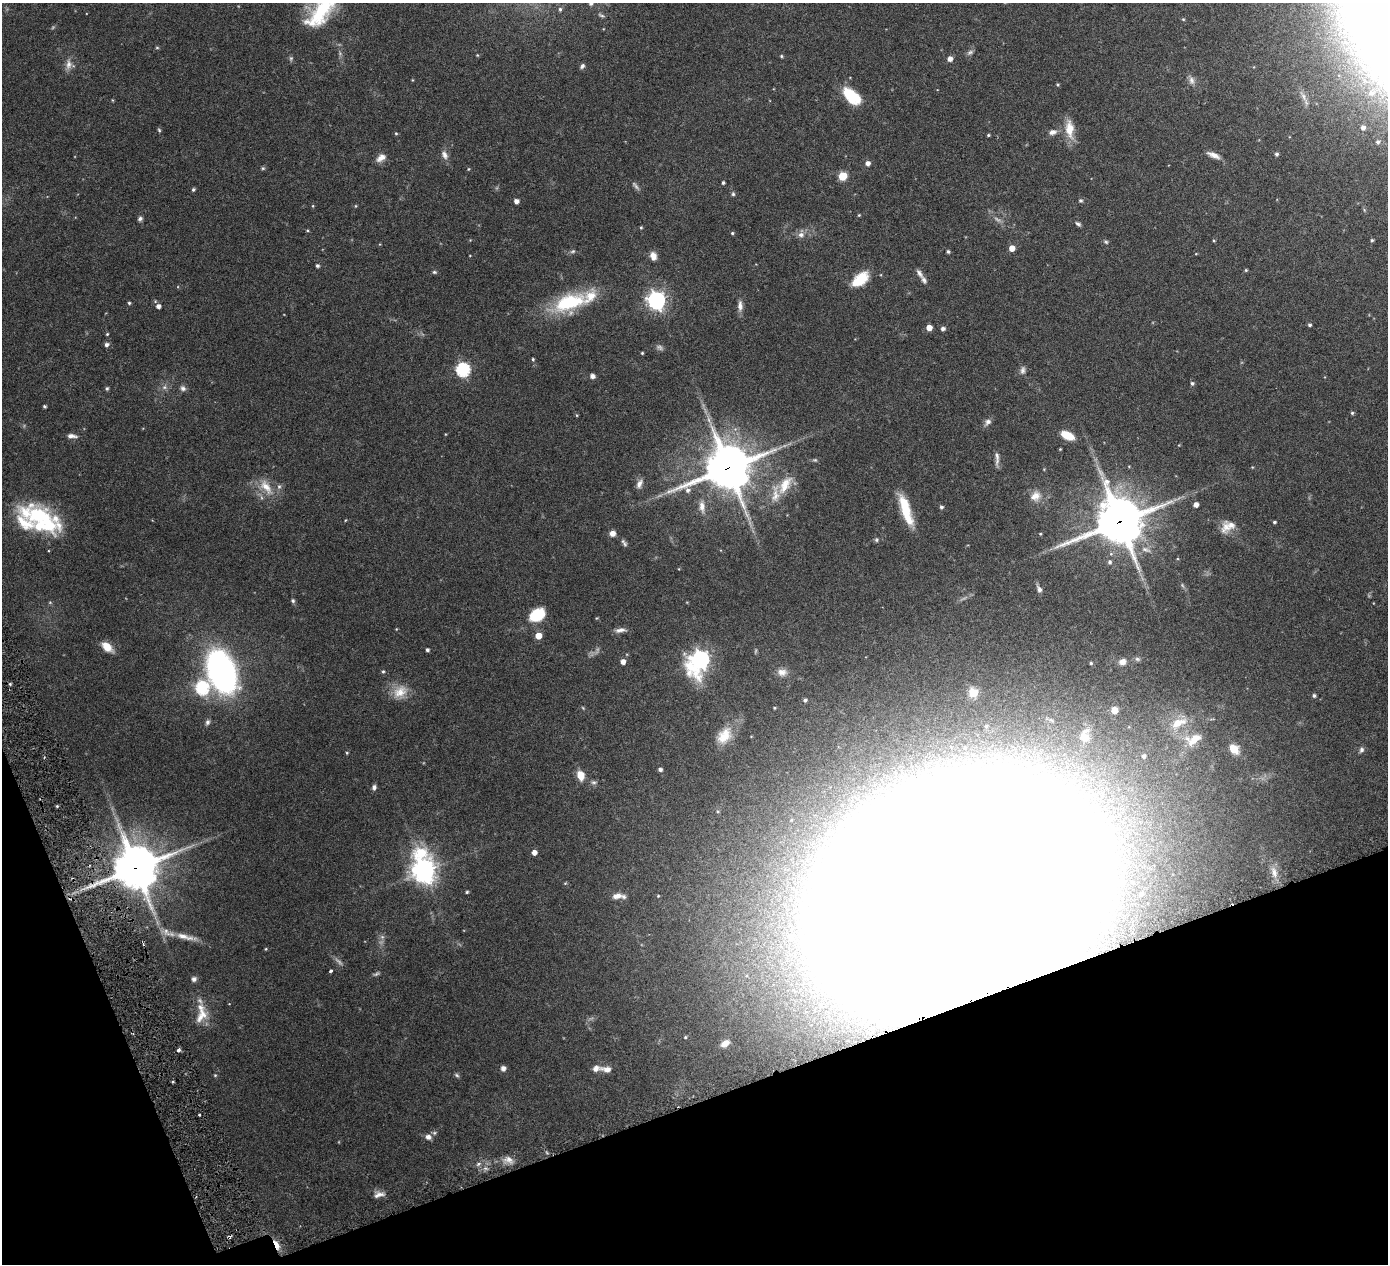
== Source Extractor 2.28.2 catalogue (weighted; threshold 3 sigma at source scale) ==
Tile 14 of 4 x 4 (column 2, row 4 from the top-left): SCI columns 1401-2786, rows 189-1450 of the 5576 x 5554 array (HDU 1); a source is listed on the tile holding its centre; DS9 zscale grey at full resolution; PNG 1390 x 1266 px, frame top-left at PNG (2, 3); no overlay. Shown black and unused: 17% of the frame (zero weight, under 3 of 6 exposures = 1% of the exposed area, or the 3 px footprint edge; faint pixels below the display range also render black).
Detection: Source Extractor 2.28.2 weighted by HDU 2 'WHT'; one run over the whole footprint, this tile lists its part. Background 0.0801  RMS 0.0034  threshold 0.0139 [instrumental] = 3 sigma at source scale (4.09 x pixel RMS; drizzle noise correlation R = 1.36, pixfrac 0.8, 0.05/0.05 arcsec/px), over >= 5 px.
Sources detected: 200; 10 too faint to see at this stretch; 1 cosmic-ray / hot-pixel residue — not listed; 15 inside a brighter listed object's ellipse — not listed separately; the other 174 listed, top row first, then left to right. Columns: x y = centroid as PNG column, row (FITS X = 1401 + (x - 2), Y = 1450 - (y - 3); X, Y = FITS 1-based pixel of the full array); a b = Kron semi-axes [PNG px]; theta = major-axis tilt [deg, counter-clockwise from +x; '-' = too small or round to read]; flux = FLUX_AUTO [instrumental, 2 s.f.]
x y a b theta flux
591 3 5 4 - 0.68
560 9 5 4 - 0.48
321 10 40 22 58 22
601 15 9 4 -18 0.51
1183 19 5 4 - 0.34
157 48 5 3 - 0.33
970 52 9 6 32 0.82
781 56 4 4 - 0.36
291 58 7 5 -71 0.55
950 59 5 5 - 1.8
69 64 15 8 84 2
582 66 7 5 52 0.73
1191 80 12 8 -77 1.4
1058 85 3 3 - 0.34
1372 93 14 11 46 4.1
851 96 22 12 -41 10
1304 97 16 7 -59 2.1
1363 127 6 5 - 1.2
1069 129 24 10 -84 5.3
159 130 5 4 - 0.42
1053 132 10 7 15 1.5
396 133 4 4 - 0.34
988 135 3 3 - 0.35
1378 142 5 5 - 0.72
1276 154 4 4 - 0.61
445 155 13 8 -68 1.6
1213 155 17 6 -22 1.9
381 158 13 8 34 2.1
868 163 5 4 - 1.4
263 168 5 4 - 0.4
468 169 4 4 - 0.28
843 176 5 5 - 11
723 183 4 3 - 0.44
193 190 5 4 - 0.48
733 194 6 5 - 0.47
516 201 4 4 - 1.5
1081 201 5 5 - 0.55
313 206 5 3 - 0.25
356 206 5 3 - 0.26
859 215 4 3 - 0.29
140 219 6 5 - 0.74
1078 224 7 4 -32 0.65
641 227 4 4 - 0.32
307 230 4 4 - 0.31
732 233 4 4 - 0.39
801 235 8 7 - 1.4
470 240 4 4 - 0.22
1372 240 4 3 - 0.43
1214 241 4 3 - 0.24
1106 242 6 5 - 0.47
1012 248 5 5 - 2.8
573 251 7 5 16 0.56
948 252 4 4 - 0.54
1196 254 4 3 - 0.2
653 256 10 7 -72 2
317 266 5 4 - 0.6
1246 270 4 4 - 0.32
434 272 6 5 - 0.48
919 273 14 5 -55 1.3
860 279 22 12 39 7.1
656 300 7 7 - 130
569 302 43 19 19 21
129 303 4 4 - 0.39
158 306 5 5 - 1.3
740 306 15 7 -89 1.7
1310 325 4 4 - 0.55
929 328 5 4 - 2.8
943 329 5 4 - 0.93
107 334 3 3 - 0.33
107 345 6 5 - 0.87
642 353 3 3 - 0.3
533 359 4 4 - 0.38
463 370 6 6 - 46
1023 370 11 7 85 1.1
592 376 5 4 - 1.5
1192 383 5 4 - 0.61
164 387 7 6 - 0.91
107 388 4 4 - 0.52
183 388 8 7 - 0.96
44 406 3 3 - 0.46
1352 413 4 4 - 0.44
988 422 9 7 45 1.3
1067 435 14 7 -26 5.1
72 436 13 5 -5 1.3
997 458 21 5 -89 1.5
815 460 6 5 - 0.48
728 468 17 15 25 1100
639 484 13 7 63 1.5
785 485 30 14 58 6.9
266 487 26 12 -52 5.2
1035 496 16 13 34 3.2
1196 505 4 4 - 1.6
702 507 17 8 -84 2.6
941 507 5 4 - 0.63
906 510 35 10 -72 10
38 515 32 28 -22 20
346 520 4 3 - 0.22
1120 521 17 16 - 1200
1274 522 4 3 - 0.47
1226 527 18 13 78 3.3
612 533 7 7 - 1.5
1040 534 4 3 - 0.26
877 540 6 6 - 0.52
624 543 12 5 -56 0.79
1110 562 6 5 - 0.69
1039 589 9 5 -60 0.98
293 601 5 5 - 0.61
537 615 17 12 32 9.4
396 629 4 3 - 0.22
620 630 14 6 8 1.4
538 636 5 5 - 3.7
107 647 11 7 -41 4.8
427 650 4 3 - 0.66
1137 659 8 6 -17 0.68
700 660 12 9 59 140
623 662 5 4 - 1.7
1122 662 9 7 22 1.9
1091 663 3 3 - 0.39
383 671 4 4 - 0.37
222 672 26 16 -69 140
782 672 13 10 -5 2.2
10 684 4 4 - 0.4
202 688 7 7 - 36
400 692 21 15 35 4.9
973 693 5 5 - 13
1314 696 4 4 - 0.58
805 700 5 4 - 0.64
774 708 4 3 - 0.31
1114 710 5 5 - 3.1
207 722 8 6 74 0.84
1178 723 26 12 28 6.9
724 736 26 16 55 7
1084 737 14 12 -43 3.2
1193 739 25 15 24 7
965 748 6 5 - 0.75
1234 749 9 7 -47 5.8
1361 750 8 6 60 0.87
347 753 4 4 - 0.33
1144 756 7 6 - 1.1
660 769 4 4 - 0.88
581 775 10 8 -71 3.6
594 782 7 5 -1 0.7
374 787 6 5 - 0.89
57 806 4 3 - 0.36
534 852 4 4 - 1.9
136 868 15 14 - 1100
424 871 13 9 -78 230
1274 872 16 7 -76 2.3
467 892 3 3 - 0.42
961 892 151 102 17 4900
1141 894 5 4 - 0.51
617 896 13 7 10 2.3
658 896 4 4 - 0.26
185 937 32 8 -14 4.3
382 937 6 6 - 0.77
791 937 8 7 - 1.3
266 949 4 3 - 0.26
331 971 3 3 - 0.56
194 979 6 6 - 1.1
200 1001 20 6 -59 1.9
203 1014 17 10 -40 3.8
685 1037 4 3 - 0.34
725 1043 10 6 32 2.2
179 1050 4 4 - 1
503 1068 5 5 - 1.4
607 1069 16 8 -6 2.2
215 1075 4 4 - 0.32
457 1075 7 5 -28 0.52
199 1115 2 2 - 0.33
428 1137 7 6 - 1.6
509 1160 13 9 -20 2
478 1164 8 4 28 0.82
379 1194 15 7 16 1.7
276 1244 13 5 -66 3.1
Overlapping masked pixels (flux is a lower limit): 5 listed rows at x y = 728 468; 1120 521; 136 868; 961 892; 276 1244
Isophote crosses this tile's border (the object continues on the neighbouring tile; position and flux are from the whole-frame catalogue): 2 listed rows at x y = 591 3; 321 10